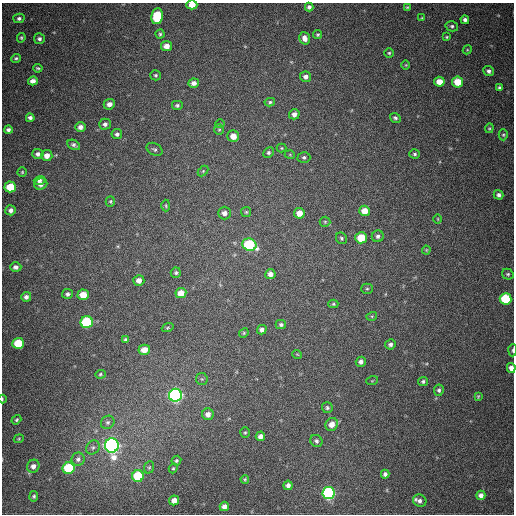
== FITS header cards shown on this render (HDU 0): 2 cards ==
NAXIS1  =                  512
NAXIS2  =                  512

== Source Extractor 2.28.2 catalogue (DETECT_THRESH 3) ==
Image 512 x 512 px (HDU 0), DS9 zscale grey, 1 PNG px = 1 image px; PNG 516 x 516 px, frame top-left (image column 1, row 512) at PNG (2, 3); each listed source drawn as its Kron ellipse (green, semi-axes under 4 px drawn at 4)
Background 465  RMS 13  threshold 38.7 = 3 sigma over >= 5 px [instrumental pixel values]
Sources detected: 133; all 133 listed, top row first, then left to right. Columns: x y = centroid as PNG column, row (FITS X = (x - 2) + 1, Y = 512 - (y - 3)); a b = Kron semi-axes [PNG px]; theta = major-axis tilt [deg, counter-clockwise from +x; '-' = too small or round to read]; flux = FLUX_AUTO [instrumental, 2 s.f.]
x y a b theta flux
192 5 5 4 - 8900
309 7 4 4 - 2600
407 7 4 3 - 980
157 16 8 6 79 43000
19 18 5 4 - 2100
422 18 3 3 - 760
465 20 4 4 - 2500
452 26 6 5 - 1800
160 34 4 4 - 1300
318 35 4 4 - 1200
447 37 4 3 - 850
21 38 5 3 - 1200
305 38 6 5 - 4900
39 39 5 5 - 2300
167 46 5 5 - 7000
467 50 5 3 - 800
389 53 5 5 - 1300
16 58 5 4 - 1400
406 65 5 3 - 760
38 68 4 3 - 1200
489 71 5 5 - 2500
156 75 5 5 - 1500
306 77 5 5 - 3900
33 81 5 4 - 4600
439 82 5 5 - 12000
458 82 5 5 - 20000
194 83 5 4 - 4200
499 88 4 4 - 1900
270 102 5 3 - 1400
109 104 6 5 - 4300
177 105 6 5 - 1800
294 114 5 5 - 3700
30 118 4 4 - 2500
395 118 5 4 - 1900
105 124 6 5 - 3000
220 124 4 4 - 910
80 127 5 5 - 4100
489 128 5 4 - 1000
8 130 4 4 - 2200
219 130 5 5 - 1200
117 134 5 5 - 2400
503 135 5 4 - 1300
233 136 6 5 - 7300
74 145 7 4 -29 2300
281 148 5 4 - 950
154 149 8 6 -29 1900
269 153 5 4 - 1700
38 154 5 5 - 3000
415 154 5 4 - 1600
290 155 5 3 - 750
47 156 5 5 - 6100
304 157 6 5 - 1900
203 171 6 4 45 1000
22 172 4 4 - 1000
39 180 6 4 19 2700
41 184 6 5 - 3700
10 187 6 5 - 23000
499 195 5 4 - 2600
110 201 5 4 - 1200
166 206 6 4 -89 1100
11 210 5 5 - 3000
364 211 5 5 - 10000
246 212 5 5 - 1200
224 213 6 6 - 4500
299 213 5 5 - 9300
438 219 4 3 - 680
325 222 5 5 - 1200
378 236 6 5 - 2300
341 238 6 5 - 1600
361 238 5 5 - 28000
249 245 7 6 - 78000
426 250 4 4 - 860
16 267 5 5 - 3100
176 273 5 5 - 1600
270 274 5 5 - 4200
508 274 6 5 - 1500
139 280 5 5 - 5200
367 289 6 5 - 1300
181 293 5 5 - 11000
68 294 5 5 - 2200
83 295 5 5 - 14000
26 297 5 5 - 3000
506 299 6 5 - 49000
333 304 5 4 - 1400
372 316 5 3 - 940
87 322 6 6 - 87000
281 325 5 4 - 1800
168 328 6 4 20 1000
262 330 5 4 - 2800
244 333 5 4 - 1100
126 340 4 4 - 1800
18 343 6 5 - 36000
390 344 5 5 - 2500
144 350 6 5 - 8000
513 350 6 3 86 1400
297 354 5 3 - 700
361 362 5 5 - 2700
511 368 5 4 - 4300
100 374 5 4 - 1200
202 379 6 5 - 1300
372 381 6 3 19 960
423 381 5 4 - 1700
439 390 6 5 - 1800
175 395 6 6 - 350000
478 396 4 3 - 920
2 399 4 2 - 990
327 408 5 5 - 1600
208 414 6 6 - 4500
16 420 5 4 - 1300
108 422 7 6 - 2300
332 424 7 6 - 6600
245 433 5 4 - 1100
260 436 5 4 - 4100
19 439 5 4 - 940
316 441 6 5 - 2300
112 445 7 6 - 500000
93 447 7 6 - 2200
78 459 6 6 - 2600
176 461 5 4 - 1400
33 466 7 6 - 4200
149 467 6 5 - 1300
69 468 6 5 - 67000
173 468 5 4 - 990
385 474 4 4 - 2400
138 476 6 6 - 50000
245 479 4 3 - 900
288 485 4 4 - 3200
328 493 6 6 - 190000
481 495 5 4 - 4100
34 496 5 4 - 1600
174 500 5 5 - 7000
420 501 7 6 - 3200
224 506 5 4 - 4700
At the frame edge (FLAGS 8, measured only in part): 4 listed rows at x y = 192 5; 513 350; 511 368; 2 399